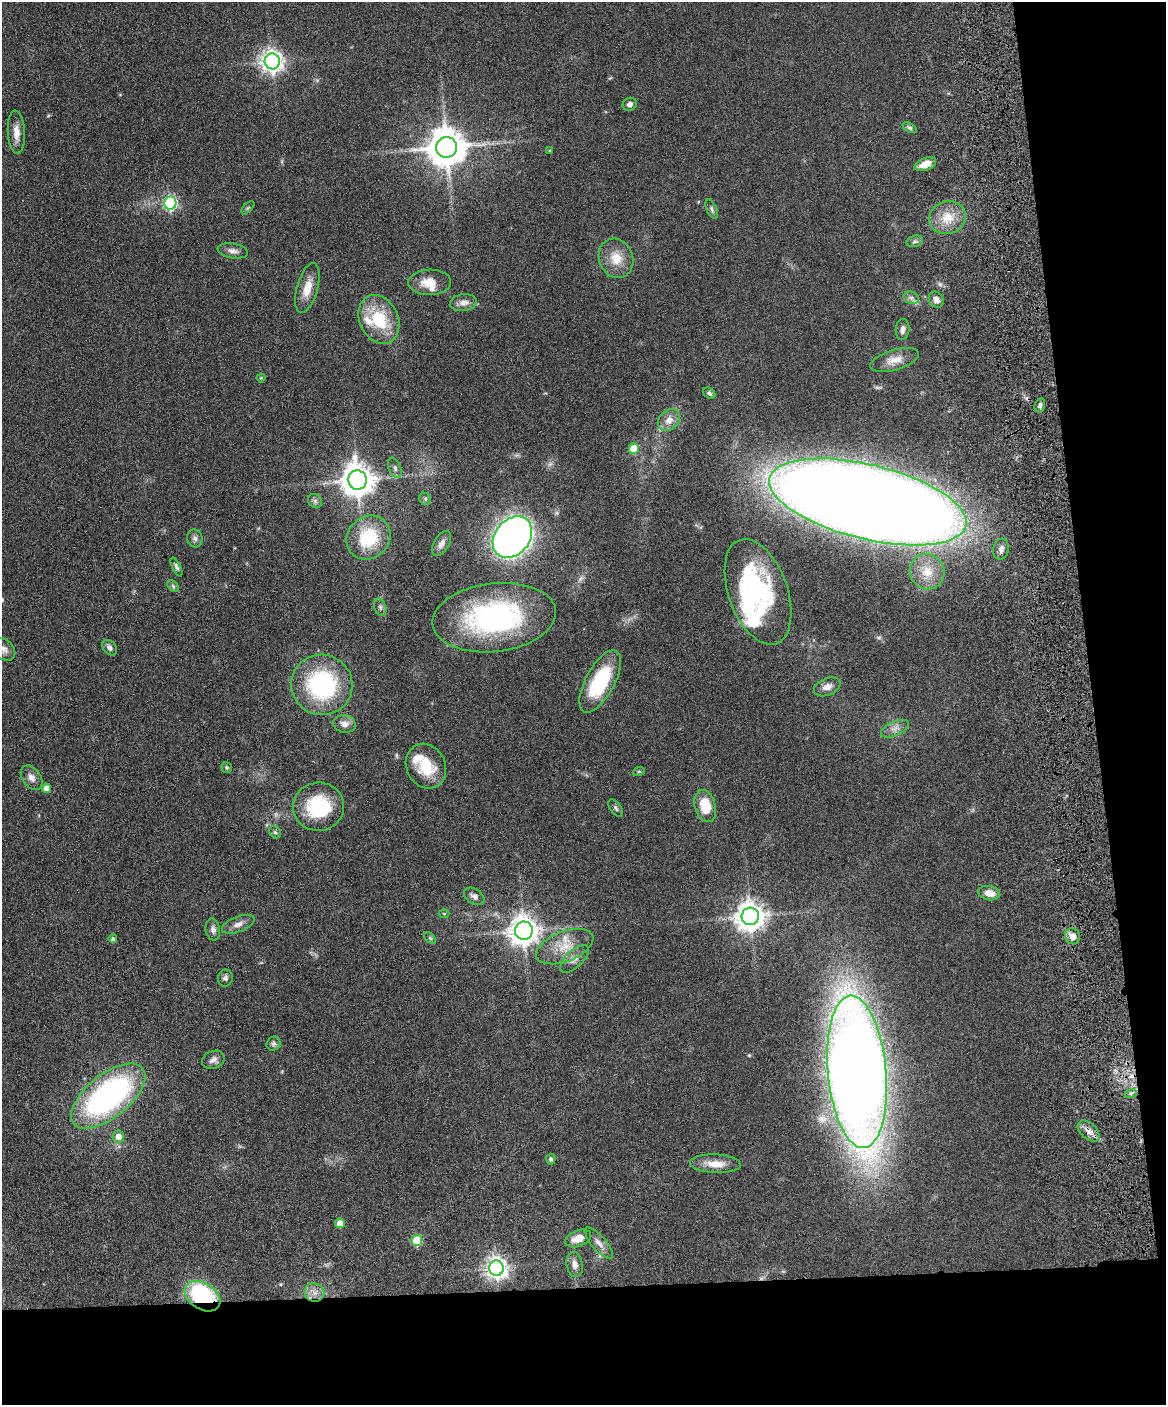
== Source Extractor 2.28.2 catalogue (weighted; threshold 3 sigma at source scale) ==
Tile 12 of 4 x 3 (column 4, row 3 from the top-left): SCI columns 3551-4714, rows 245-1647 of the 4773 x 4593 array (HDU 1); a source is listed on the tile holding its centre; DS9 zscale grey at full resolution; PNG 1168 x 1407 px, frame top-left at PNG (2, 2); each listed source drawn as its Kron ellipse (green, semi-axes under 4 px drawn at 4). Shown black and unused: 15% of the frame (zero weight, under 4 of 8 exposures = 3% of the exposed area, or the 3 px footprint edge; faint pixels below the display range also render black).
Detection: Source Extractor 2.28.2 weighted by HDU 2 'WHT'; one run over the whole footprint, this tile lists its part. Background 0.0802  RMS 0.0046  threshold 0.0187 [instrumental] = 3 sigma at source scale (4.09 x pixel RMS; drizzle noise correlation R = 1.36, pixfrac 0.8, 0.05/0.05 arcsec/px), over >= 5 px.
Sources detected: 98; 1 too faint to see at this stretch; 3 inside a brighter object's white glare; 1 cosmic-ray / hot-pixel residue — neither listed nor drawn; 4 inside a brighter listed object's ellipse — not listed separately; the other 89 listed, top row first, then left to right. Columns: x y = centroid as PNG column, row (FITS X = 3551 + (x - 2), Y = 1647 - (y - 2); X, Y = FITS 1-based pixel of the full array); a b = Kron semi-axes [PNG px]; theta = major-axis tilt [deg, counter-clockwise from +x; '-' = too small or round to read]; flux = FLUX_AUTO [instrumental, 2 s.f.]
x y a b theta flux
272 61 8 7 - 270
630 104 7 6 - 1.3
910 128 8 4 -31 0.87
16 132 22 8 -87 4.6
447 147 10 10 - 1200
549 151 3 3 - 0.39
925 164 11 6 21 5.3
170 203 6 6 - 66
248 208 8 3 45 0.57
712 209 10 5 -68 0.96
947 218 19 16 19 8.7
915 241 8 5 16 1
233 251 15 7 -10 2.2
616 258 20 17 -68 8
430 282 21 12 0 6
307 288 26 10 74 6.6
911 298 8 6 -21 1.4
936 300 8 7 - 2
463 303 14 8 7 2.7
379 319 25 19 -64 19
903 329 10 7 84 1.8
894 360 25 10 17 5.2
261 378 4 4 - 0.36
709 393 7 5 -39 0.89
1040 405 7 5 75 1
669 420 12 9 44 3.6
634 449 5 5 - 8.8
395 468 10 6 -67 1.4
357 480 10 9 - 750
425 499 6 5 - 0.75
315 501 8 6 -46 1.2
868 502 101 37 -14 1600
512 537 23 17 51 280
195 538 9 7 -75 1.4
368 538 23 20 45 21
442 543 14 7 60 2.5
1001 549 10 8 77 2
176 567 10 4 -65 1.2
927 572 18 17 - 9.1
173 586 7 4 -46 0.75
758 592 55 29 -70 56
380 607 9 6 -72 1.3
494 618 62 34 7 82
110 648 9 6 -49 1.5
4 649 13 9 -45 2.4
600 681 34 14 62 31
322 685 30 30 - 53
827 687 14 8 22 2.9
344 724 11 8 -11 2.8
895 729 15 7 24 2.6
426 766 23 19 -63 13
227 767 5 5 - 0.65
639 771 6 4 19 0.5
31 778 13 9 -54 2.5
46 788 5 4 - 3.6
705 806 16 10 -75 11
318 807 25 24 - 27
615 808 10 5 -53 0.94
275 832 7 5 -43 0.73
989 893 11 7 -11 4
474 896 11 7 -34 2
444 914 5 3 - 0.38
750 916 9 8 - 550
238 924 17 7 21 2.7
213 929 11 7 -82 1.8
524 931 9 9 - 550
1073 936 8 7 - 3
430 938 7 4 -45 0.69
113 939 4 4 - 0.82
565 947 30 15 21 11
574 959 18 8 43 3.3
225 978 8 7 - 1.3
273 1044 7 6 - 1
213 1060 12 8 23 2.1
857 1072 76 29 -85 930
1131 1093 6 4 19 0.89
108 1096 44 21 39 110
1089 1131 13 8 -43 3.1
118 1137 6 6 - 3.9
551 1159 5 4 - 0.92
716 1164 25 9 -2 5.9
340 1223 5 5 - 5.4
578 1239 13 8 20 5.2
417 1241 5 5 - 18
599 1243 20 7 -49 2.8
575 1264 13 8 -80 2.7
496 1268 8 7 - 260
314 1292 10 9 - 3
202 1296 19 13 -33 51
Overlapping masked pixels (flux is a lower limit): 2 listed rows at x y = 1089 1131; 202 1296
Isophote crosses this tile's border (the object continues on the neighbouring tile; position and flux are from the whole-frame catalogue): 1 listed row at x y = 4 649